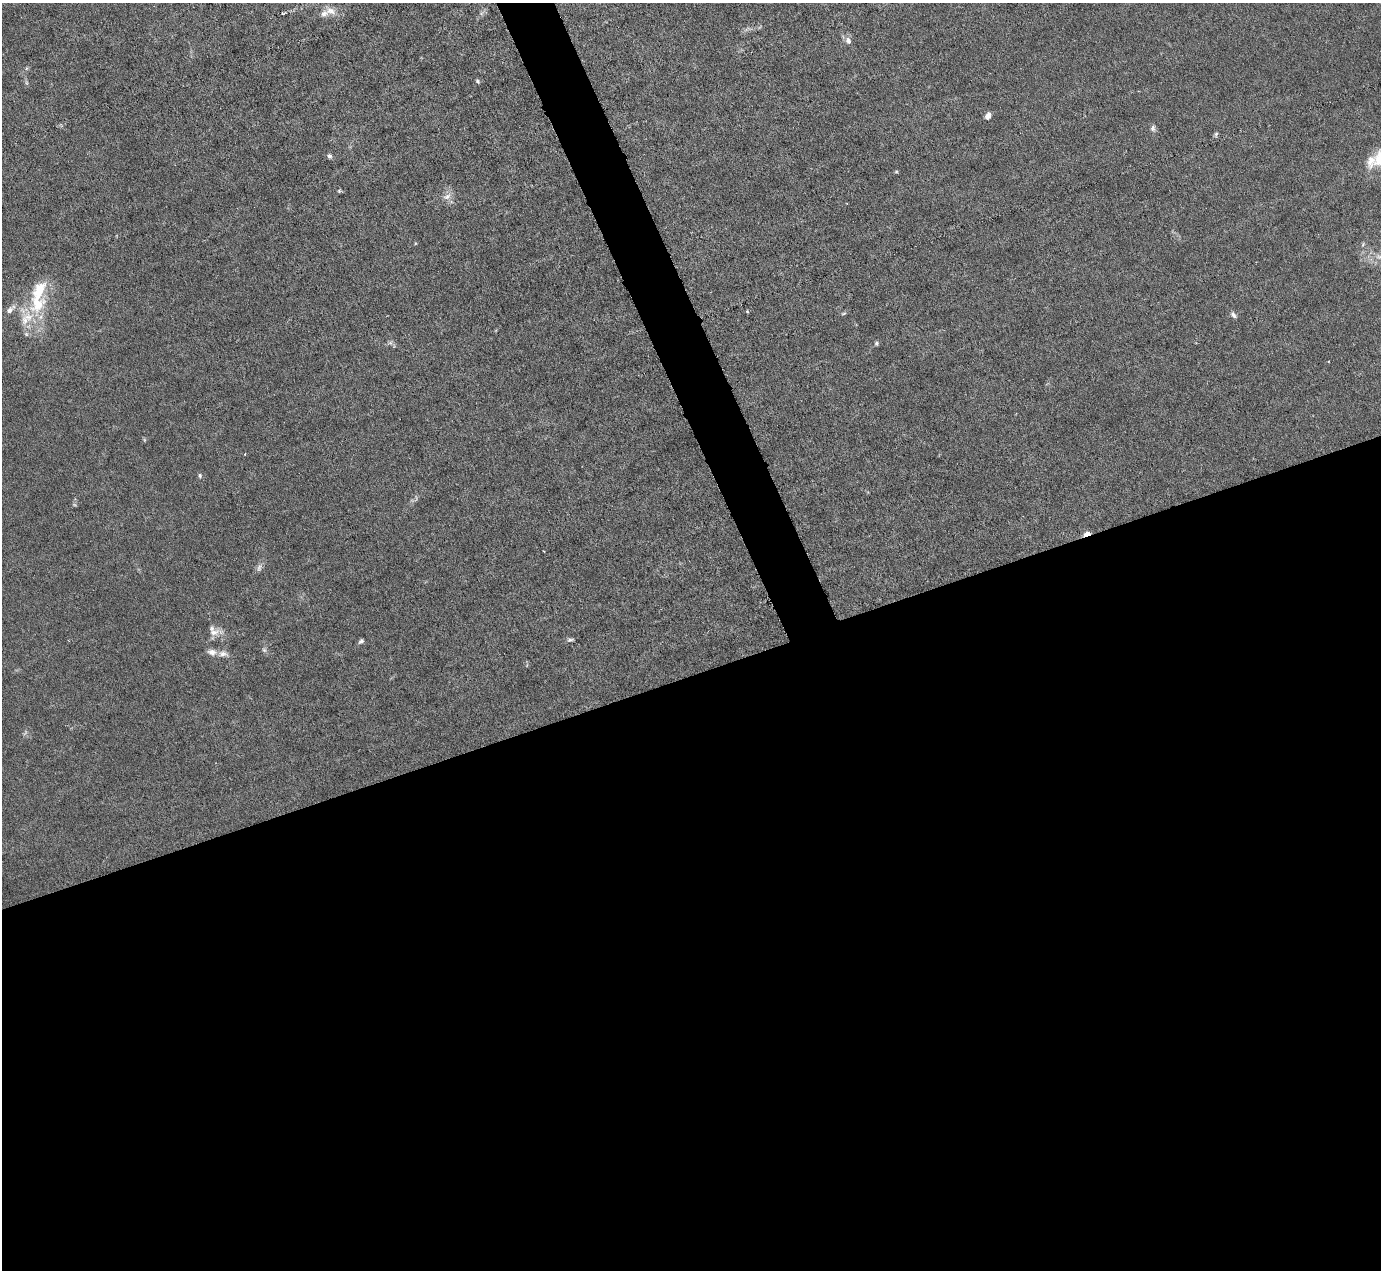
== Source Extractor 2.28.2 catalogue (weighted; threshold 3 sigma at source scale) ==
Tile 15 of 4 x 4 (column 3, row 4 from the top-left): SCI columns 2759-4137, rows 279-1546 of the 5516 x 5500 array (HDU 1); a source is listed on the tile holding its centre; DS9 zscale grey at full resolution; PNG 1383 x 1272 px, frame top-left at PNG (2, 3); no overlay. Shown black and unused: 49% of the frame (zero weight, under 3 of 6 exposures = <1% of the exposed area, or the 3 px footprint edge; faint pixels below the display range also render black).
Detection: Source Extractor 2.28.2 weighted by HDU 2 'WHT'; one run over the whole footprint, this tile lists its part. Background 0.0209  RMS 0.0027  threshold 0.0112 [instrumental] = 3 sigma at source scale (4.09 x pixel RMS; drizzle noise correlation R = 1.36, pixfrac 0.8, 0.05/0.05 arcsec/px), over >= 5 px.
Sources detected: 36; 6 inside a brighter listed object's ellipse — not listed separately; the other 30 listed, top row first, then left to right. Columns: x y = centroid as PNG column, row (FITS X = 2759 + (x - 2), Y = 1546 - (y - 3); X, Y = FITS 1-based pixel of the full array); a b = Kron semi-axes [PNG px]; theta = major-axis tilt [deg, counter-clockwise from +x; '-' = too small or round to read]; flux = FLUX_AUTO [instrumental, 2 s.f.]
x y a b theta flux
331 11 14 9 -9 2.2
848 41 9 7 -65 1.2
477 81 5 4 - 0.42
27 83 6 4 -71 0.39
988 116 6 5 - 1.8
1153 128 9 6 83 0.74
1216 134 7 5 74 0.48
329 156 6 5 - 0.59
1371 161 19 11 76 3.2
896 172 6 4 1 0.28
339 191 5 5 - 0.34
447 197 12 7 21 1.5
1363 244 6 4 49 0.36
1379 257 12 7 -12 1.7
39 291 50 21 73 13
9 310 10 7 48 1.3
747 311 5 3 - 0.23
843 314 7 3 19 0.35
1233 315 9 6 -54 0.82
876 343 6 5 - 0.43
144 440 6 4 72 0.3
245 454 3 2 - 0.16
200 476 6 5 - 0.45
1087 534 6 4 18 4.1
259 567 13 6 72 0.94
214 632 16 9 13 2.1
570 640 9 5 1 0.52
361 641 7 5 40 0.59
264 650 6 6 - 0.52
212 652 12 8 -9 1.5
Overlapping masked pixels (flux is a lower limit): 1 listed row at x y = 1087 534
Isophote crosses this tile's border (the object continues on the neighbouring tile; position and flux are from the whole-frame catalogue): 1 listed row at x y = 1379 257